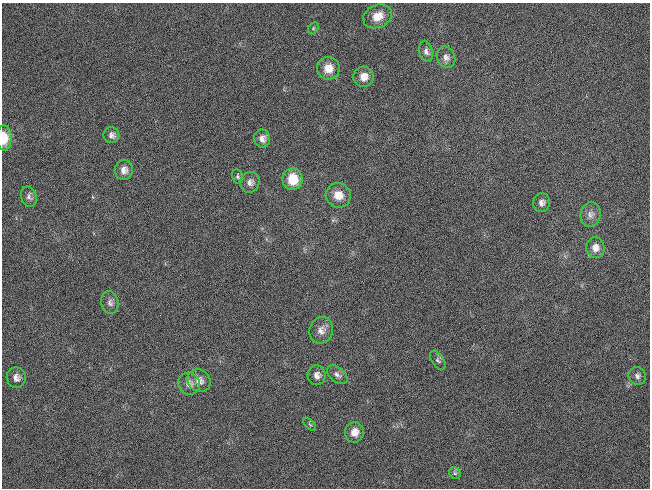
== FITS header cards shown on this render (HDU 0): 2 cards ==
NAXIS1  =                  648 / length of data axis 1
NAXIS2  =                  486 / length of data axis 2

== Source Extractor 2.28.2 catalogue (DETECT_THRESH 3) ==
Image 648 x 486 px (HDU 0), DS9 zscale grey, 1 PNG px = 1 image px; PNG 652 x 490 px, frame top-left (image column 1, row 486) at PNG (2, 3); each listed source drawn as its Kron ellipse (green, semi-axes under 4 px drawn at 4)
Background 118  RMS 26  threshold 78.7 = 3 sigma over >= 5 px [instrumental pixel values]
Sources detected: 30; all 30 listed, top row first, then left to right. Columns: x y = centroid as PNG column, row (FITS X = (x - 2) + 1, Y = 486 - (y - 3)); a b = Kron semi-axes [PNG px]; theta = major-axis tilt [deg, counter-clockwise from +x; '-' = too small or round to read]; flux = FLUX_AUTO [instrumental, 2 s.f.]
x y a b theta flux
377 16 15 11 25 23000
313 28 6 4 61 2900
426 51 10 7 -75 6900
446 57 11 9 -65 9300
328 68 11 11 - 24000
364 77 10 10 - 18000
111 135 8 8 - 7500
4 138 13 7 -88 30000
262 139 9 8 - 10000
124 170 10 9 - 12000
238 176 7 5 -78 3800
292 179 11 10 - 45000
250 182 10 9 - 9900
338 195 13 12 - 23000
29 197 10 7 -75 7100
541 203 9 8 - 8200
591 214 12 10 83 11000
595 248 10 9 - 13000
110 303 11 8 -77 8100
321 330 13 12 - 13000
438 360 11 6 -55 4800
317 375 10 9 - 10000
337 375 12 7 -40 8000
637 376 9 8 - 7200
16 378 10 9 - 10000
199 381 12 11 - 15000
189 384 11 10 - 12000
310 424 8 3 -45 2400
354 432 10 9 - 17000
455 473 6 5 - 3700
At the frame edge (FLAGS 8, measured only in part): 1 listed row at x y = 4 138